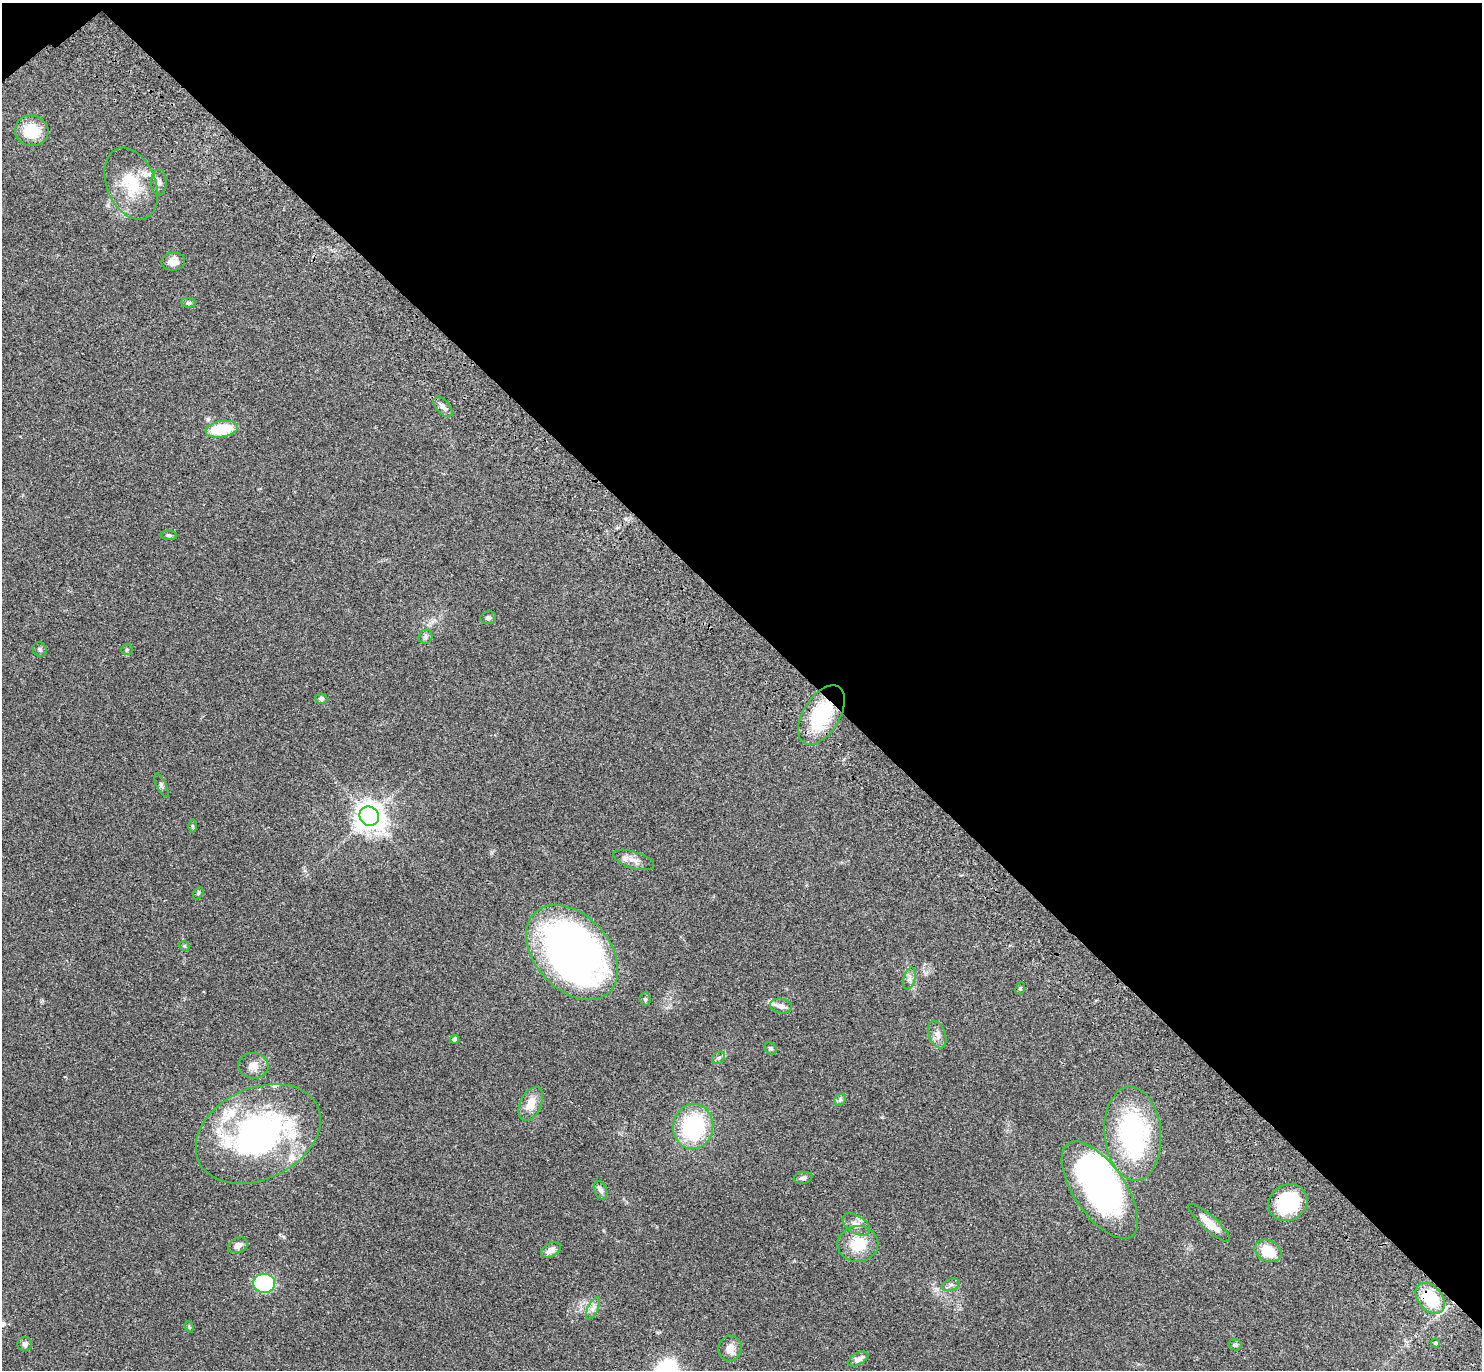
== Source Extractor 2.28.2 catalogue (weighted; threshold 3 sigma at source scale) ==
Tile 3 of 4 x 4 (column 3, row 1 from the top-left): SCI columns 3057-4536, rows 4352-5719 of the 6116 x 6106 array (HDU 1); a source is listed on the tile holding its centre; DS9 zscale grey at full resolution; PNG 1484 x 1372 px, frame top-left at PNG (2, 3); each listed source drawn as its Kron ellipse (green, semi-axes under 4 px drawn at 4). Shown black and unused: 45% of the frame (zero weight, under 3 of 4 exposures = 6% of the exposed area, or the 3 px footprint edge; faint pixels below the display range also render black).
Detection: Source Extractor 2.28.2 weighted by HDU 2 'WHT'; one run over the whole footprint, this tile lists its part. Background 0.0515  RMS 0.0053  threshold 0.0238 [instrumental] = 3 sigma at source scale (4.5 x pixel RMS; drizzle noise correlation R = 1.50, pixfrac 1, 0.05/0.05 arcsec/px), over >= 5 px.
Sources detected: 65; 1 inside a brighter object's white glare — neither listed nor drawn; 9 inside a brighter listed object's ellipse — not listed separately; the other 55 listed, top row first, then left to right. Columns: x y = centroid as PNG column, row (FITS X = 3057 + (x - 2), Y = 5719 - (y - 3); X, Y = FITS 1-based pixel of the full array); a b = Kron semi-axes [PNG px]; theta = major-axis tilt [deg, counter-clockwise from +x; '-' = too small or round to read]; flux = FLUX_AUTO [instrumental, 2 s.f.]
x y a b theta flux
32 131 17 15 -12 15
159 182 13 7 -89 2.3
131 184 38 24 -67 22
173 262 12 9 7 4
188 303 7 5 -7 0.9
443 407 12 6 -49 2.3
222 429 16 8 10 20
169 535 8 4 -4 0.92
488 618 8 6 9 1.5
425 637 7 6 - 1.2
40 649 7 6 - 1.2
127 650 6 5 - 0.79
321 699 6 5 - 1.2
821 715 33 18 58 36
161 785 13 4 -63 1.2
369 816 10 9 - 620
192 826 6 4 -89 0.68
633 860 21 8 -17 4.3
198 893 6 4 59 0.72
184 946 5 4 - 0.63
572 952 54 37 -47 280
909 978 11 5 75 1.9
1020 988 6 4 66 0.68
645 999 6 5 - 0.77
781 1006 11 7 -11 2.6
937 1034 14 8 -70 3
455 1039 4 4 - 1.6
771 1048 7 5 -44 0.9
718 1058 7 5 35 0.97
253 1066 15 13 -7 4.7
840 1100 7 5 45 1.1
531 1104 18 10 65 7.7
693 1127 23 20 81 49
258 1134 65 45 25 130
1133 1134 47 28 -85 81
803 1178 9 5 12 1.5
601 1190 9 6 -67 1.8
1100 1190 56 25 -56 160
1288 1203 20 18 31 34
1209 1223 27 7 -42 8.3
856 1224 15 8 -32 3.9
858 1244 20 18 3 14
238 1245 10 7 24 3.2
551 1250 11 7 29 3.1
1268 1251 14 10 -24 13
264 1283 11 9 -7 51
951 1285 9 5 20 1.5
1430 1298 17 12 -49 24
593 1308 12 5 64 2.1
189 1327 6 4 -70 0.59
1435 1343 5 4 - 0.66
25 1344 7 7 - 2
1235 1345 7 5 -12 1.2
730 1348 13 11 79 5.1
858 1359 11 6 28 2.5
Overlapping masked pixels (flux is a lower limit): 3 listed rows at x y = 821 715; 1288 1203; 1430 1298